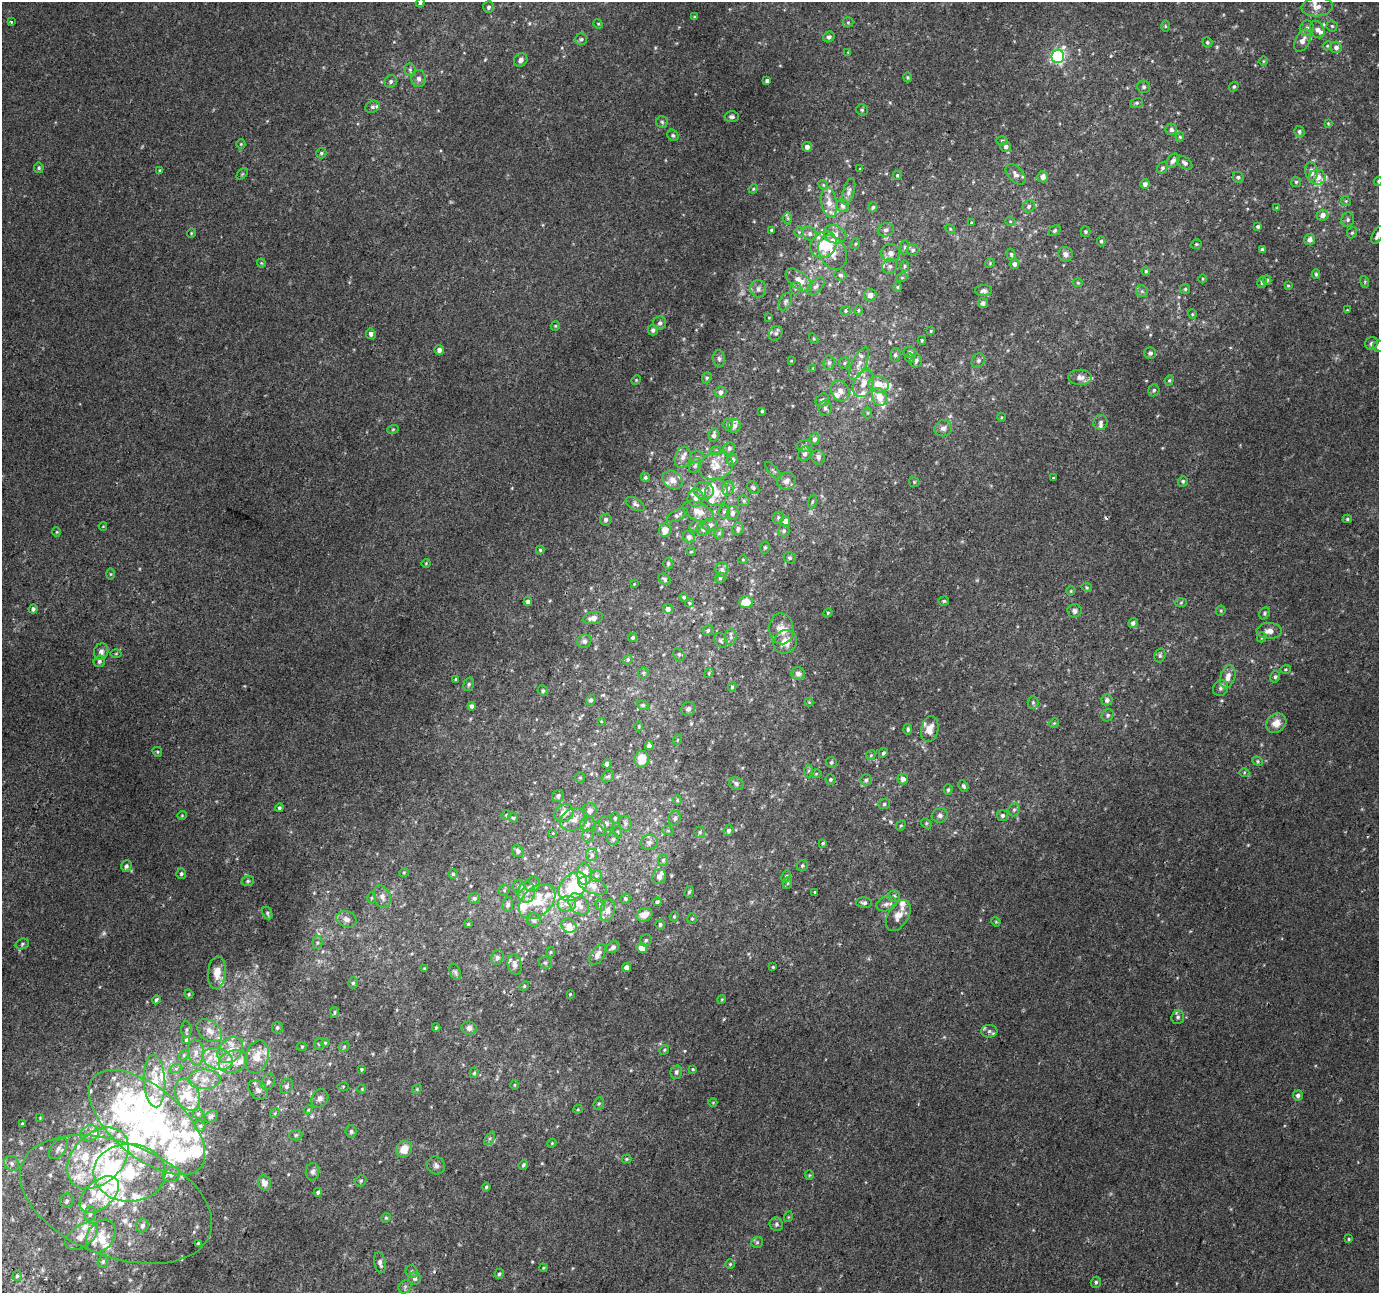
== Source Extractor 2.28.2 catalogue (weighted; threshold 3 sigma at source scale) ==
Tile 7 of 4 x 4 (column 3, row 2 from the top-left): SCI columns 2783-4159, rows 2902-4192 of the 5553 x 5738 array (HDU 1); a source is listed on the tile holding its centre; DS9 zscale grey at full resolution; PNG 1381 x 1295 px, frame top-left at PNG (2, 2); each listed source drawn as its Kron ellipse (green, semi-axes under 4 px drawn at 4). Shown black and unused: <1% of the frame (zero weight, under 2 of 3 exposures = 2% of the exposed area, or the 3 px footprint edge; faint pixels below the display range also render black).
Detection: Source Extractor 2.28.2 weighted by HDU 2 'WHT'; one run over the whole footprint, this tile lists its part. Background 0.0202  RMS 0.0046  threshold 0.0206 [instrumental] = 3 sigma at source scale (4.5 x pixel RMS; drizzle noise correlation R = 1.50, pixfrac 1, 0.0396/0.0396 arcsec/px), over >= 5 px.
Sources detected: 599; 3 too faint to see at this stretch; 9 inside a brighter object's white glare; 2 cosmic-ray / hot-pixel residue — neither listed nor drawn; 92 inside a brighter listed object's ellipse — not listed separately; the other 493 listed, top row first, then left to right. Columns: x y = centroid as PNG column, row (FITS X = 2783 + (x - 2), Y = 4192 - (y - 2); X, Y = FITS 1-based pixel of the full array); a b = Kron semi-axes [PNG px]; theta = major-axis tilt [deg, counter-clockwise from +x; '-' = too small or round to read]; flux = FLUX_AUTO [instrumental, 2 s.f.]
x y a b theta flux
420 3 5 3 - 0.87
488 7 6 5 - 1
1317 7 15 9 6 3.8
695 17 3 3 - 0.55
11 22 3 3 - 0.52
848 22 5 5 - 0.63
598 24 5 4 - 0.48
1165 26 6 4 -89 0.52
1332 26 5 5 - 0.7
1307 28 7 7 - 1.6
1317 29 9 6 -64 2.1
829 37 6 5 - 1
581 39 6 5 - 0.86
1302 41 12 7 63 2.9
1207 42 5 4 - 0.82
1327 46 4 3 - 0.42
1336 47 6 5 - 1.7
848 52 3 3 - 0.5
1058 56 7 6 - 87
521 60 7 6 - 1.8
1263 61 5 3 - 0.38
410 70 6 5 - 0.84
907 77 5 4 - 0.51
418 79 8 7 - 1.9
391 81 6 6 - 1
767 81 4 3 - 1.3
1144 87 6 6 - 1.1
1234 87 5 4 - 0.7
1137 103 6 5 - 0.79
372 107 7 6 - 1.2
862 110 6 5 - 0.84
732 117 7 5 -2 1.2
662 122 6 5 - 0.89
1328 123 3 3 - 0.39
1171 129 6 5 - 1.4
1299 131 5 5 - 0.97
673 135 6 5 - 0.77
1180 137 4 4 - 0.5
1002 140 6 4 0 0.52
241 144 5 4 - 0.47
807 147 5 4 - 2.1
1006 147 5 5 - 1.3
321 153 5 5 - 0.77
1173 161 8 5 52 1.5
1185 163 8 5 -38 1.4
39 168 5 5 - 0.71
1162 168 6 5 - 0.82
860 169 3 3 - 0.37
160 170 4 4 - 0.73
1311 171 9 6 -81 2.6
242 174 7 4 45 0.57
1016 174 12 7 -46 1.9
897 175 4 3 - 0.58
1043 177 5 5 - 2.5
1238 177 6 5 - 0.87
1317 177 8 7 - 3.6
1378 181 4 4 - 0.48
1296 182 5 5 - 0.68
1145 184 5 4 - 1.6
823 185 5 4 - 0.61
753 189 5 4 - 0.51
849 191 14 5 74 1.7
1346 201 5 4 - 0.52
829 202 15 7 -81 4.4
843 206 6 6 - 1.7
1029 206 6 5 - 1
873 207 5 4 - 0.65
1277 208 4 3 - 0.44
1323 215 6 5 - 2.7
788 218 6 4 -89 0.68
1348 220 7 6 - 1.1
1010 221 5 3 - 0.41
971 223 3 2 - 0.36
1258 226 3 3 - 0.82
950 229 5 4 - 0.46
772 230 3 3 - 0.88
886 230 8 6 17 1.4
1055 231 7 4 40 0.7
799 232 5 5 - 0.59
1085 232 5 5 - 0.69
191 233 4 4 - 0.45
1352 233 6 4 66 0.62
810 234 7 6 - 1.3
835 234 12 9 -23 3.4
1378 235 9 5 64 2.3
1310 239 5 5 - 1.9
1101 241 5 4 - 0.66
855 244 5 3 - 0.47
1196 244 6 4 19 0.53
823 245 14 12 45 11
904 247 7 3 82 0.69
1262 249 4 4 - 0.57
913 250 6 5 - 1
833 252 18 13 -64 6
890 253 9 9 - 2.5
1011 254 6 4 -73 0.75
1066 254 7 7 - 1.7
261 263 4 4 - 0.44
990 263 5 4 - 0.48
1014 264 5 5 - 1.7
890 266 8 7 - 1.4
905 266 6 3 89 0.58
1146 271 4 4 - 0.57
1316 274 5 3 - 0.66
840 275 6 5 - 1.1
902 277 6 3 20 0.54
1203 279 4 3 - 0.44
799 280 15 8 -38 4.6
1267 280 4 4 - 0.67
1262 282 6 4 78 0.84
1365 282 6 4 -73 0.54
1078 283 4 4 - 0.47
1288 285 4 3 - 0.43
816 286 11 6 43 1.4
897 287 5 4 - 0.51
796 288 6 5 - 0.92
758 289 9 7 -81 1.8
1185 289 5 5 - 0.7
983 291 8 5 0 1.2
1142 291 6 5 - 0.91
870 295 6 6 - 2.8
785 302 9 6 62 1.1
983 303 5 5 - 1.1
858 310 5 3 - 0.44
1347 310 3 3 - 0.29
845 311 5 5 - 0.63
1192 314 4 4 - 0.54
769 318 3 3 - 0.31
660 323 6 6 - 1.3
555 326 5 4 - 0.46
653 330 5 5 - 1.5
931 331 4 3 - 0.44
776 333 8 6 53 0.96
371 334 5 5 - 1.6
814 339 6 3 -58 0.5
922 340 4 3 - 0.48
1371 343 7 6 - 1.2
1378 346 5 5 - 1.8
439 350 5 4 - 2.1
910 352 6 5 - 1.1
1150 353 6 6 - 1.3
895 355 7 5 76 0.92
910 358 5 4 - 0.57
719 359 8 5 -87 1.3
791 361 4 2 - 0.29
916 361 7 5 74 1.3
978 361 8 6 59 1.1
829 363 7 5 88 1.1
844 363 6 5 - 0.82
859 364 17 7 64 3.5
813 368 3 3 - 0.3
1080 377 12 7 -1 2.5
707 378 6 4 68 0.68
636 380 5 4 - 0.51
1169 380 5 4 - 0.66
864 383 14 9 65 4.5
879 385 10 8 -10 6
1154 390 6 5 - 0.89
840 391 11 9 -65 3.3
721 392 5 5 - 1.8
879 397 9 7 -69 5.8
822 400 7 6 - 1.4
825 408 8 6 -81 1.3
762 411 3 3 - 0.69
868 413 6 4 90 0.64
1001 417 4 3 - 0.35
1101 422 7 7 - 1.6
728 425 6 4 89 0.67
734 426 7 6 - 1.7
943 428 9 8 - 1.7
393 429 6 3 19 0.57
714 435 7 4 82 1.5
814 439 6 5 - 1.6
805 446 8 6 2 1.2
729 448 6 6 - 1.3
716 451 5 3 - 0.5
805 454 7 6 - 1.7
697 457 7 6 - 1.1
818 457 7 6 - 1.9
683 458 10 7 74 2.4
732 460 6 5 - 1.9
695 466 8 5 63 0.99
716 466 17 13 18 6
773 470 11 3 -49 0.61
645 477 5 4 - 0.93
1053 477 3 2 - 0.55
673 480 10 8 -35 2.9
786 481 9 8 - 2.2
1183 481 5 5 - 0.75
914 482 5 4 - 0.61
728 488 7 6 - 1.5
753 488 7 5 -50 0.84
704 490 10 8 -6 2.7
716 493 13 11 75 5.2
695 498 9 8 - 2.4
744 501 6 5 - 0.77
812 501 7 3 71 0.6
635 504 10 5 -31 1.2
698 512 16 8 -21 4.2
724 512 7 5 74 0.85
733 513 7 6 - 1.6
677 515 11 5 29 1.4
778 518 6 5 - 0.92
1347 519 4 4 - 0.62
606 520 6 6 - 1.2
785 521 5 5 - 3.9
710 525 7 6 - 1.4
103 526 4 2 - 0.28
696 526 6 5 - 0.94
703 529 7 6 - 1.4
738 529 6 5 - 1.2
665 530 6 6 - 4.2
784 531 6 6 - 0.87
56 532 5 3 - 0.46
719 533 6 4 47 0.69
689 537 6 5 - 1.7
765 547 6 4 75 0.71
540 550 4 4 - 0.57
691 552 4 3 - 0.35
790 558 6 5 - 0.79
743 560 5 3 - 0.39
426 563 4 4 - 0.44
668 563 6 4 90 0.77
722 570 7 6 - 1.4
111 574 6 4 90 0.47
720 578 5 5 - 0.75
665 579 7 5 -41 0.87
634 584 3 3 - 0.3
1087 587 5 4 - 0.52
1071 591 4 4 - 0.43
684 597 4 4 - 0.67
944 601 5 4 - 0.75
528 602 4 4 - 1.2
746 602 7 6 - 6.6
690 603 4 4 - 0.56
1181 603 6 4 4 0.5
33 609 4 4 - 1
668 609 5 5 - 1.9
1075 611 7 6 - 1.5
1221 611 5 4 - 0.53
828 613 4 4 - 0.48
1265 613 6 5 - 0.73
593 618 10 6 10 3
1133 623 5 4 - 1.2
781 629 15 12 -87 5.3
708 630 5 5 - 0.76
1269 631 12 8 -1 2.8
731 637 8 5 83 1.2
1262 637 5 4 - 0.71
633 638 5 4 - 0.85
721 640 8 6 -59 0.98
584 641 7 6 - 1.4
785 642 12 11 - 5.8
101 652 8 7 - 2
116 654 5 3 - 0.42
679 654 7 5 -68 0.83
1160 655 7 5 75 0.96
628 660 5 4 - 0.61
99 661 6 5 - 1.2
1285 669 5 3 - 0.46
643 673 5 5 - 0.68
709 673 5 4 - 0.6
798 673 7 6 - 2.5
1228 677 12 7 72 3.9
1275 677 6 4 76 0.83
456 679 3 3 - 1.7
469 684 7 5 74 0.83
732 687 5 4 - 0.78
1221 688 8 7 - 1.4
543 691 5 5 - 0.72
591 700 5 4 - 1.1
1107 700 5 5 - 1.6
809 702 4 4 - 0.38
1033 702 6 5 - 0.76
643 705 6 4 -20 0.66
472 706 4 4 - 1.3
688 709 7 6 - 1.5
1108 715 6 5 - 0.96
601 721 3 3 - 0.34
1054 723 5 4 - 0.46
1276 723 11 9 38 4.5
639 726 5 3 - 0.41
908 729 5 4 - 0.88
930 729 13 8 77 4.7
677 740 5 3 - 0.4
649 746 4 4 - 2.1
157 752 5 4 - 0.58
883 753 5 4 - 0.74
871 755 5 4 - 0.55
642 759 8 7 - 6.5
1258 761 5 4 - 0.58
831 762 5 5 - 0.89
607 764 4 4 - 1.4
809 771 6 4 88 0.7
1244 772 5 3 - 0.48
816 774 5 4 - 0.44
608 776 7 5 40 0.9
580 777 5 5 - 0.62
830 779 5 5 - 0.75
903 779 5 5 - 2.3
866 780 5 5 - 0.98
736 783 7 6 - 1.5
963 786 6 4 -61 0.91
948 790 5 4 - 0.78
558 796 6 5 - 1.2
677 800 4 4 - 0.45
884 804 6 5 - 0.8
279 808 4 3 - 0.81
590 810 7 7 - 1.4
1014 810 7 5 67 0.85
564 813 10 8 34 4.3
182 815 5 4 - 0.45
506 815 5 4 - 0.46
1002 815 5 5 - 1.3
940 816 8 7 - 1.4
513 818 5 4 - 0.51
615 818 5 4 - 0.78
675 818 7 6 - 1.1
574 819 14 10 23 3.7
606 823 8 7 - 1.2
625 823 8 6 -71 1.1
926 823 6 4 -47 0.63
587 824 8 7 - 1.3
901 825 5 4 - 0.61
600 828 7 5 -75 0.89
728 830 6 5 - 1
668 831 6 3 -19 0.5
618 832 6 3 -71 0.43
700 832 6 5 - 0.74
553 833 3 2 - 0.44
588 835 7 5 90 0.99
613 839 6 6 - 1.1
649 842 9 7 15 1.6
823 843 4 3 - 0.53
518 851 6 5 - 1.4
592 855 6 6 - 1
663 860 6 5 - 0.81
126 866 6 5 - 1.2
802 866 6 5 - 0.8
404 872 5 3 - 0.4
181 874 5 5 - 0.86
453 874 4 4 - 0.58
585 874 11 7 -87 5.3
596 876 6 6 - 0.93
786 876 6 4 67 0.71
659 877 7 6 - 2.4
248 881 6 5 - 0.76
788 883 6 4 71 0.59
532 884 8 7 - 1.5
518 886 6 6 - 1.1
573 886 16 12 47 20
593 886 15 7 -22 4.1
504 890 6 5 - 0.63
526 892 10 8 80 3.3
689 892 6 4 74 0.82
814 892 3 2 - 0.42
894 896 6 6 - 0.85
382 897 12 8 -69 2.6
371 898 6 4 88 0.66
474 898 6 5 - 1.3
625 899 5 5 - 0.71
537 901 21 14 42 13
657 902 4 4 - 1.1
864 903 8 5 -4 1.2
508 904 7 5 82 1.4
567 904 9 7 12 2.8
578 904 12 8 -47 4.5
886 904 10 7 15 2
600 905 6 4 -70 0.68
607 910 11 7 75 2.6
267 913 7 4 -64 0.8
644 915 8 6 25 3.9
898 915 17 10 60 4.1
674 916 5 4 - 0.53
346 919 10 8 -22 2.4
692 919 5 4 - 0.73
534 920 7 6 - 1.8
996 922 5 4 - 0.42
468 924 3 3 - 0.5
660 924 5 4 - 0.86
569 925 8 6 -28 3.9
646 940 6 5 - 0.92
317 942 7 5 84 0.84
22 944 7 5 18 0.92
613 947 7 5 38 1.3
642 948 5 4 - 6
551 952 5 3 - 0.43
598 955 12 6 58 2.7
497 958 7 6 - 1.3
545 963 6 6 - 0.99
515 964 10 7 -76 2.5
773 967 3 3 - 1
424 968 3 2 - 0.39
627 968 4 4 - 3.2
455 972 8 5 -69 0.97
217 973 16 9 85 5.4
353 983 5 5 - 0.79
524 986 5 4 - 0.52
189 994 5 4 - 0.52
570 994 3 3 - 0.4
722 999 4 3 - 0.43
156 1000 4 3 - 0.86
335 1012 5 3 - 0.67
1178 1017 7 6 - 1.2
277 1027 6 5 - 0.93
436 1027 4 4 - 0.49
469 1028 7 6 - 2.1
186 1029 8 5 -86 0.97
209 1031 14 9 -37 4.2
989 1031 8 6 1 1.5
186 1040 4 3 - 4.1
325 1043 4 4 - 0.61
319 1044 6 5 - 0.8
302 1046 5 3 - 0.46
344 1047 6 4 48 0.61
230 1050 15 11 47 6.1
664 1050 5 4 - 0.49
196 1052 13 8 -85 3.3
184 1055 6 4 48 0.61
257 1057 17 11 74 7.3
218 1059 15 10 -15 7.2
233 1061 15 11 19 6.5
176 1068 7 4 20 0.85
361 1069 4 3 - 0.5
693 1069 4 3 - 0.43
676 1072 7 5 75 1.2
474 1073 5 4 - 0.73
204 1079 16 10 1 5.7
154 1081 26 11 -87 11
268 1082 8 6 61 1.4
514 1085 5 3 - 0.49
286 1086 8 6 60 1.5
343 1086 6 4 1 0.55
362 1089 4 4 - 0.42
417 1089 5 4 - 0.47
258 1090 11 8 -47 2.5
187 1095 17 11 -65 10
1298 1095 5 5 - 1.6
320 1098 9 8 - 1.9
713 1102 4 3 - 0.32
599 1104 6 5 - 0.69
578 1109 4 4 - 0.5
308 1110 5 3 - 0.43
275 1113 5 4 - 0.6
198 1114 5 5 - 0.79
211 1116 7 5 32 0.99
40 1118 4 4 - 0.34
147 1122 70 35 -40 74
22 1123 4 3 - 0.41
200 1126 5 5 - 0.92
351 1131 6 5 - 1.1
90 1133 9 7 24 2.4
296 1135 6 5 - 0.79
490 1138 7 4 58 0.93
552 1143 5 3 - 0.43
58 1149 12 7 53 2
404 1149 8 7 - 6.1
98 1158 35 25 45 37
627 1159 5 4 - 0.56
11 1163 8 7 - 1.5
436 1165 9 8 - 1.7
523 1165 5 4 - 0.71
313 1172 9 6 83 1.5
129 1173 36 29 -1 29
172 1174 9 7 29 1.7
809 1175 4 4 - 0.48
361 1181 6 5 - 0.77
264 1183 7 6 - 3
486 1187 4 4 - 0.54
318 1192 4 4 - 1
99 1195 23 13 41 9.9
116 1199 100 57 -21 95
67 1201 7 6 - 1.2
90 1214 7 5 80 1.2
788 1217 5 3 - 0.4
386 1218 5 4 - 0.52
776 1224 7 6 - 1.2
142 1226 7 6 - 1.8
81 1236 18 10 35 5.5
101 1236 18 13 56 7.3
1349 1239 4 3 - 0.49
757 1242 6 5 - 0.75
198 1243 3 3 - 0.48
103 1261 6 5 - 0.88
380 1263 10 5 -80 1.8
730 1264 5 4 - 0.56
543 1268 4 3 - 0.45
412 1272 6 6 - 1.1
499 1274 5 4 - 0.74
17 1276 5 5 - 0.67
415 1278 6 6 - 1.8
1096 1282 5 5 - 0.87
405 1287 7 6 - 1
Overlapping masked pixels (flux is a lower limit): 1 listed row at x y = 116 1199
Isophote crosses this tile's border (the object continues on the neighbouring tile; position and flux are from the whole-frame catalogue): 4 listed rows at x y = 420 3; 1378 181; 1378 235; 1378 346
Unlisted compact peaks at least as high as the median listed source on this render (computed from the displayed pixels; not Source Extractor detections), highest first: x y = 891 822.